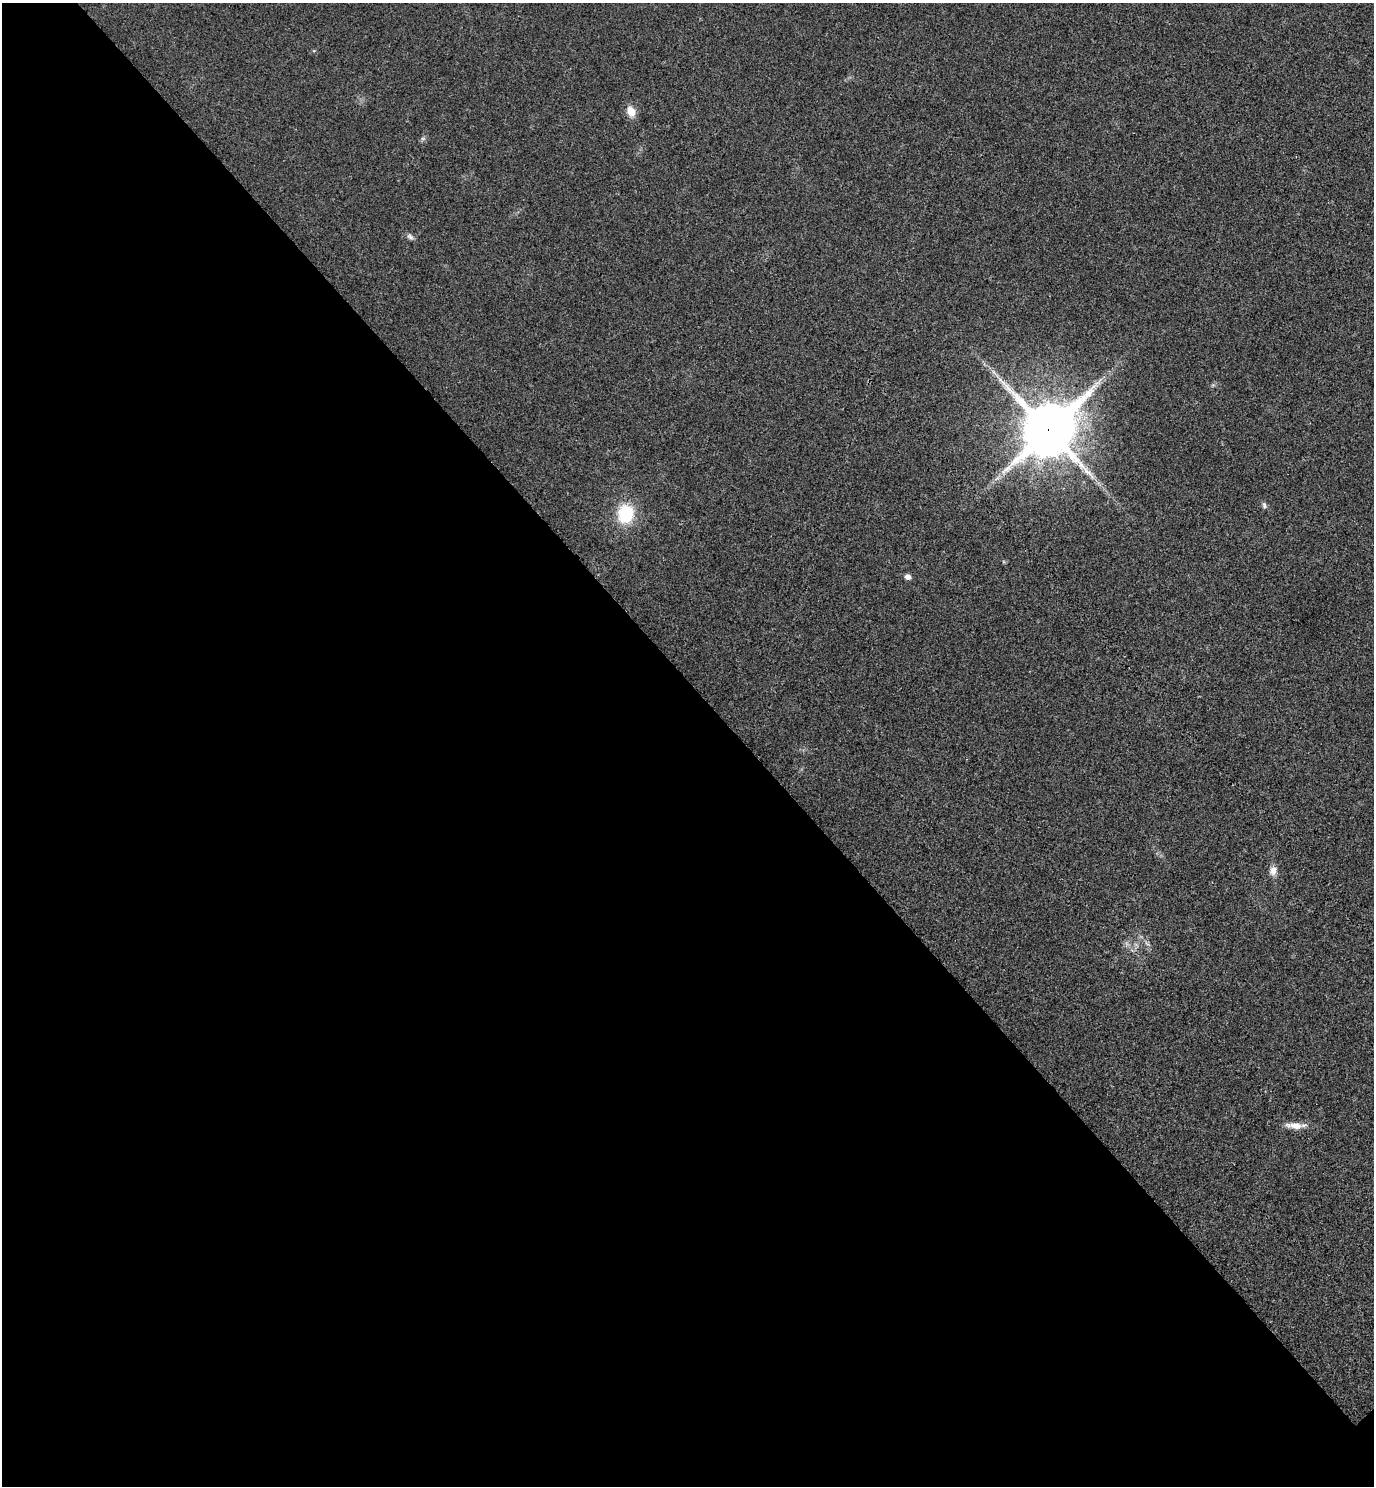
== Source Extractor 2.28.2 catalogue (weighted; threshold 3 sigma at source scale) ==
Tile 9 of 4 x 4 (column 1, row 3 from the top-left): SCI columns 200-1571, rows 1532-3015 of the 6024 x 6027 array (HDU 1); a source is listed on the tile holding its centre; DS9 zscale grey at full resolution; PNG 1376 x 1488 px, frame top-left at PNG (2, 3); no overlay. Shown black and unused: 54% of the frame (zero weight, under 3 of 4 exposures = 6% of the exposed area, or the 3 px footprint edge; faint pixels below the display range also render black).
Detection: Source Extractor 2.28.2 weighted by HDU 2 'WHT'; one run over the whole footprint, this tile lists its part. Background 0.0284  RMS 0.0063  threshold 0.0283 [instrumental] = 3 sigma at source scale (4.5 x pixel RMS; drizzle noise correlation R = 1.50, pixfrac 1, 0.05/0.05 arcsec/px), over >= 5 px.
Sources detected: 9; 1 long thin detection or spike segment (spike, bleed or trail) — not listed; the other 8 listed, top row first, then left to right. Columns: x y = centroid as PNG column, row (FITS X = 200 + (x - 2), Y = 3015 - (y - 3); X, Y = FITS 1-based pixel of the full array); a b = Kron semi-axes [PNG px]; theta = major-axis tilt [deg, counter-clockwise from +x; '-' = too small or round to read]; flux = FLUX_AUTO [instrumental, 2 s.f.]
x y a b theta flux
631 111 12 9 -69 6.5
410 237 10 5 -37 1.8
1048 430 19 17 44 3100
1264 505 7 6 - 1.5
625 514 17 15 84 28
908 577 7 6 - 2.4
1273 870 12 9 79 3.6
1295 1126 17 8 -9 5.7
Overlapping masked pixels (flux is a lower limit): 1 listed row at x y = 1048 430